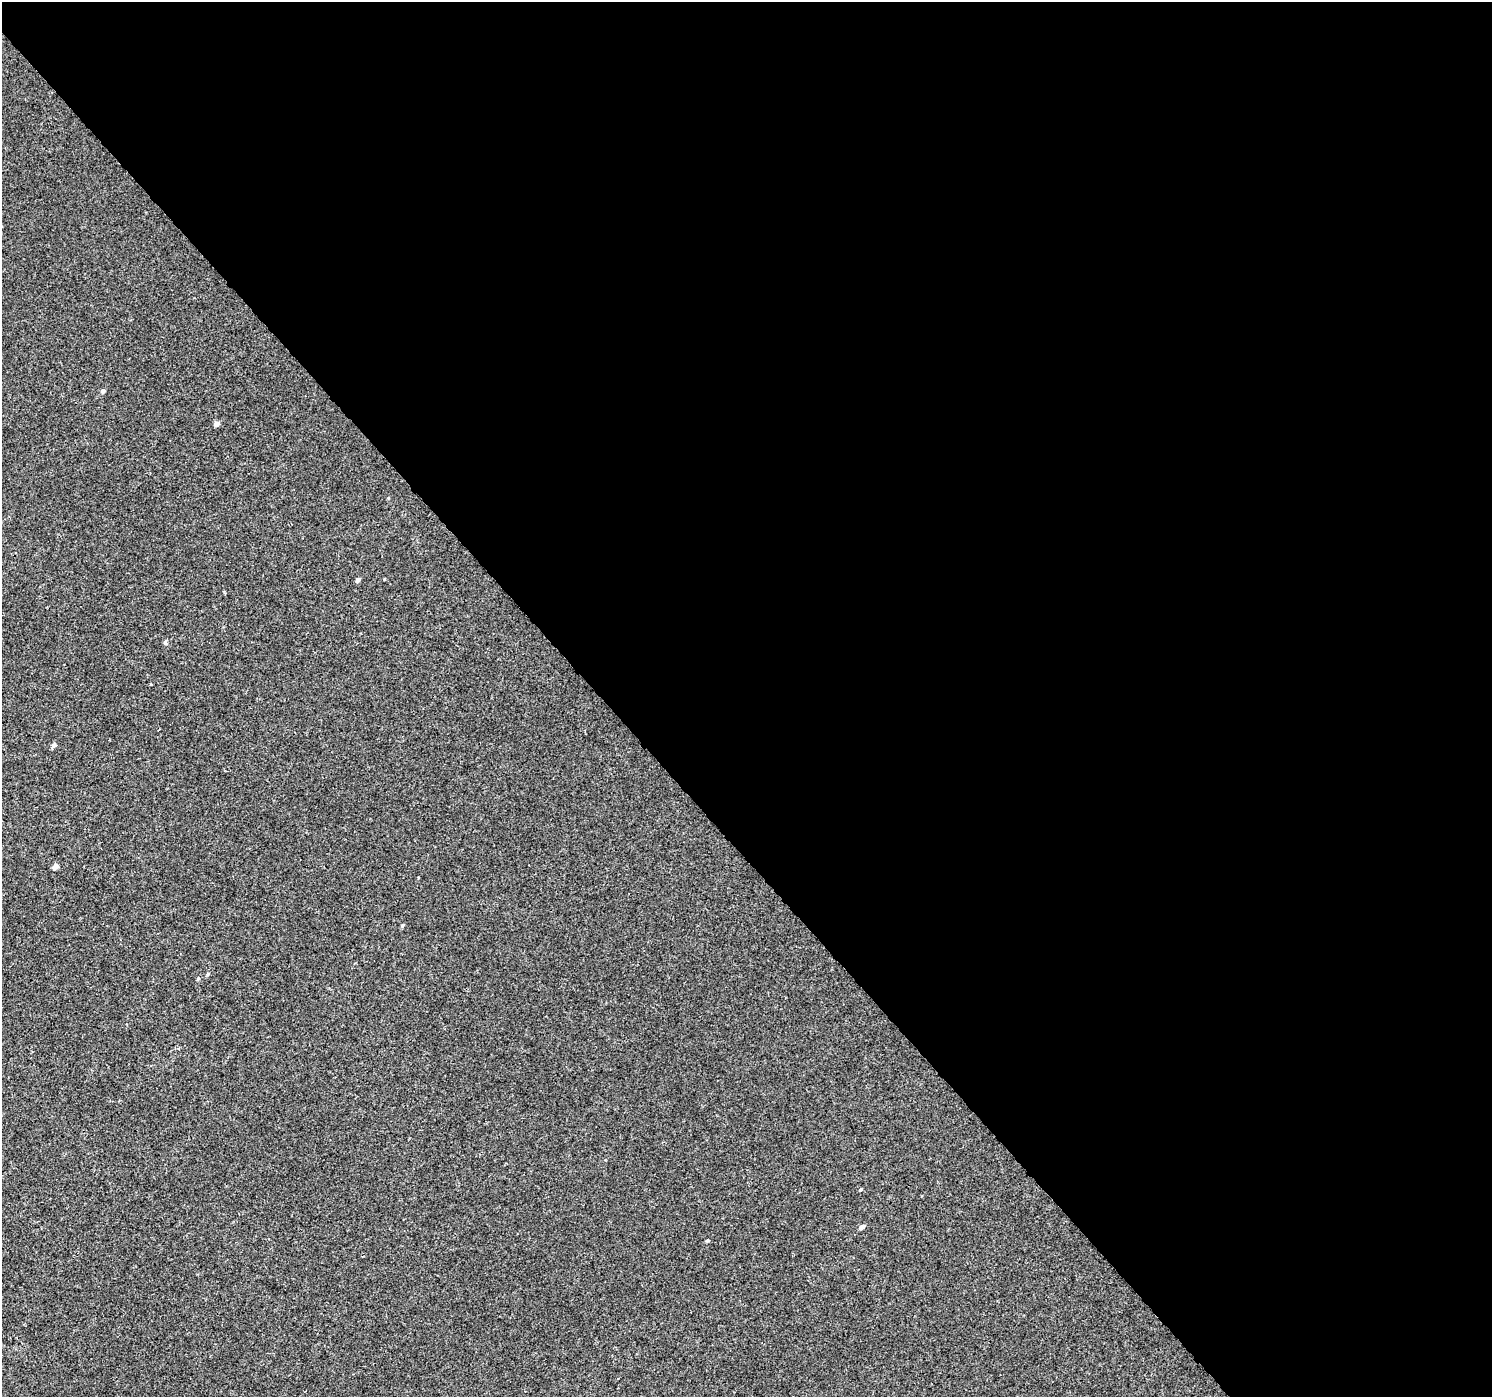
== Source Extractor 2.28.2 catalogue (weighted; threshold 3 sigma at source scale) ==
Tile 8 of 4 x 4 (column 4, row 2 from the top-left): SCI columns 4522-6011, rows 3036-4430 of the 6057 x 6008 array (HDU 1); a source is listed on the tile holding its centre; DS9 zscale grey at full resolution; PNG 1494 x 1399 px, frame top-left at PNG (2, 2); no overlay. Shown black and unused: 60% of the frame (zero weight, under 3 of 4 exposures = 5% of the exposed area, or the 3 px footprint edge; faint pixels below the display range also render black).
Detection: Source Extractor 2.28.2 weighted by HDU 2 'WHT'; one run over the whole footprint, this tile lists its part. Background -2.34e-04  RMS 0.0036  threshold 0.0163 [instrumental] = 3 sigma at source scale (4.5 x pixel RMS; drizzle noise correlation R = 1.50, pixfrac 1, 0.0396/0.0396 arcsec/px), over >= 5 px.
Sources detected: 11; all 11 listed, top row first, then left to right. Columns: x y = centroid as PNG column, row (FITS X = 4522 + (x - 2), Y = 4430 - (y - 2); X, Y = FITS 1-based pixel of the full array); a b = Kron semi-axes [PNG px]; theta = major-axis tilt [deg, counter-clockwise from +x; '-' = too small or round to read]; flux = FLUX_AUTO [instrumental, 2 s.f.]
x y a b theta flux
103 391 5 4 - 0.91
216 424 5 4 - 1.6
358 580 4 4 - 1.1
165 642 6 4 44 0.53
54 745 7 5 44 0.91
55 866 5 4 - 2.1
402 925 5 4 - 0.44
208 974 5 4 - 0.45
860 1189 4 3 - 0.36
862 1227 5 4 - 1.5
708 1240 6 3 0 0.42